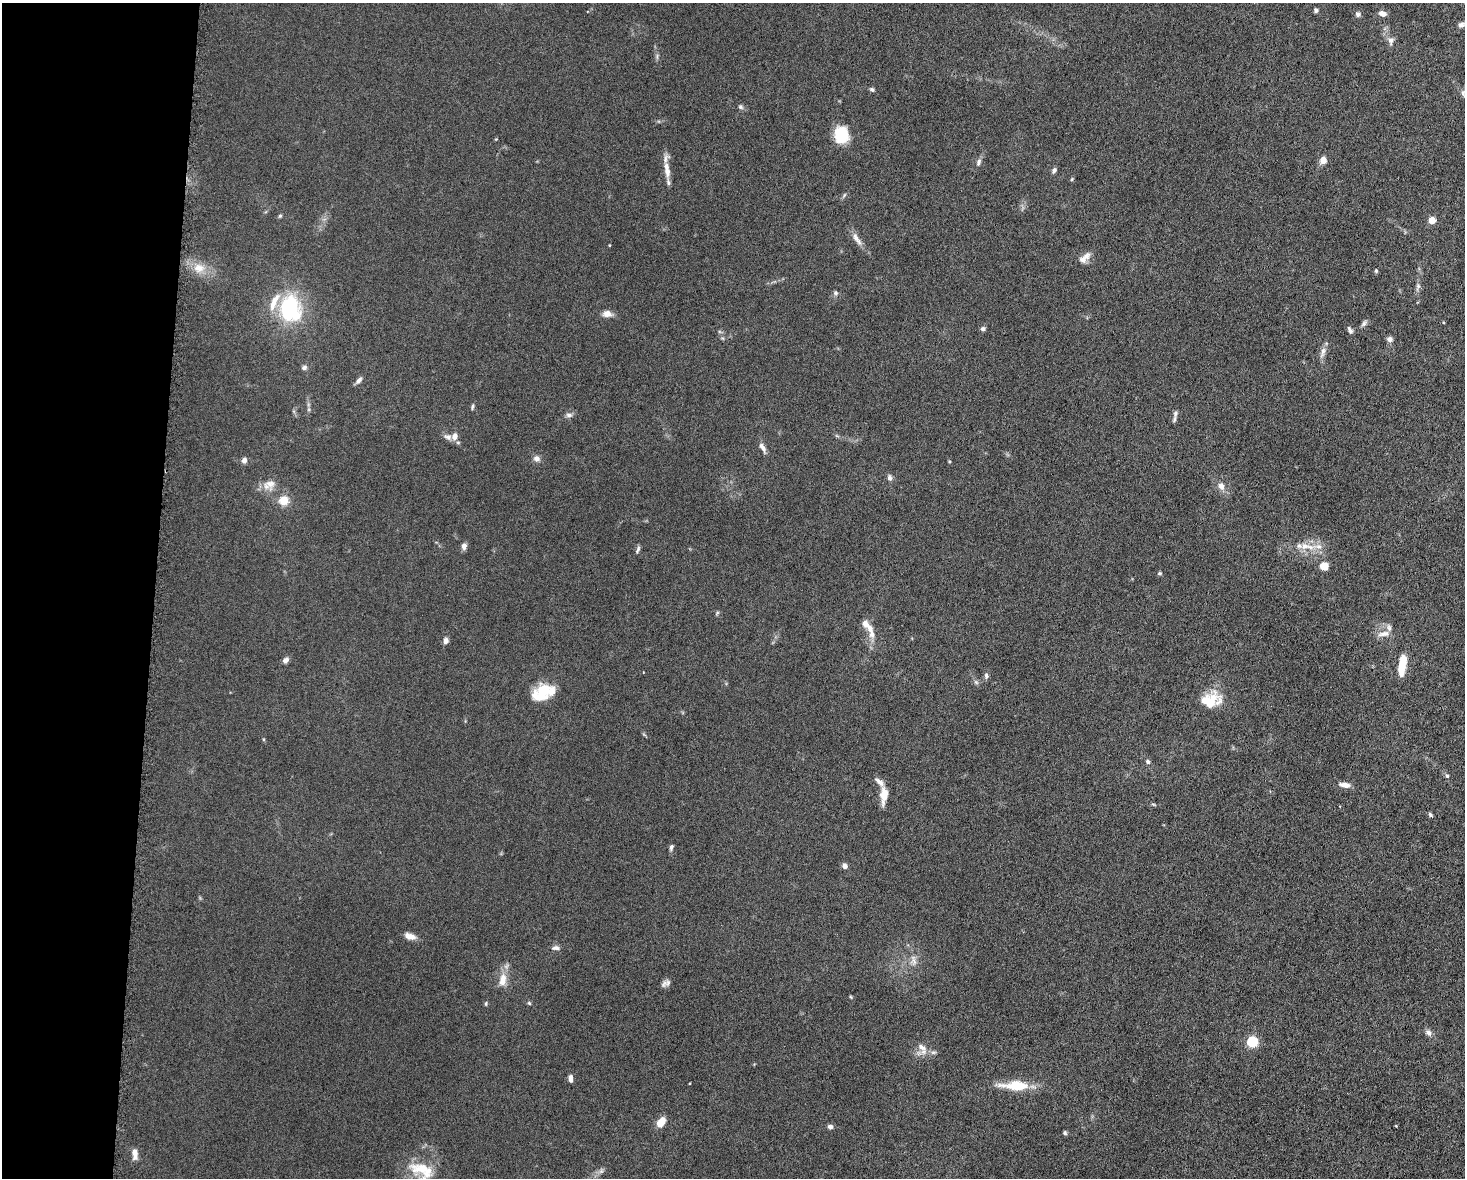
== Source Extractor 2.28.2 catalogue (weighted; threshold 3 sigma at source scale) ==
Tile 4 of 3 x 4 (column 1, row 2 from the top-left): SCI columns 230-1692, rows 2360-3535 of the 4746 x 4720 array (HDU 1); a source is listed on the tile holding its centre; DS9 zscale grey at full resolution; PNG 1467 x 1180 px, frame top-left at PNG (2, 3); no overlay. Shown black and unused: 10% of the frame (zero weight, under 5 of 10 exposures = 2% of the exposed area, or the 3 px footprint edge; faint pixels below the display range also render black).
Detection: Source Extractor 2.28.2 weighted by HDU 2 'WHT'; one run over the whole footprint, this tile lists its part. Background 0.023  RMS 0.0021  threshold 0.00866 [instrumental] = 3 sigma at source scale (4.09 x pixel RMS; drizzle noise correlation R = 1.36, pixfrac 0.8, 0.05/0.05 arcsec/px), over >= 5 px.
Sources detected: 102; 1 inside a brighter object's white glare — not listed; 12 inside a brighter listed object's ellipse — not listed separately; the other 89 listed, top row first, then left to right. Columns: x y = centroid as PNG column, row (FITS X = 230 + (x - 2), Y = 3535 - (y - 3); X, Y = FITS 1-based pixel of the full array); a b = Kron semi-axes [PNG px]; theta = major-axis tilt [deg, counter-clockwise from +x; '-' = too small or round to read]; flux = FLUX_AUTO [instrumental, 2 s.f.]
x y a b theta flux
1316 10 5 5 - 0.46
1382 13 9 6 -15 1.1
1358 14 7 6 - 0.55
1461 25 11 7 12 1
1391 41 11 8 82 0.93
872 89 6 5 - 0.39
1464 93 10 6 -82 0.56
740 107 7 6 - 0.42
841 134 17 12 -84 7.4
496 139 4 4 - 0.15
1323 160 8 8 - 1.3
978 162 9 6 73 0.64
1054 170 7 5 56 0.53
667 172 15 8 -88 1.3
1072 179 6 3 71 0.21
844 195 7 4 53 0.31
280 216 5 4 - 0.27
1432 220 6 6 - 2.1
857 239 21 7 -56 1.5
609 245 4 2 - 0.13
1086 256 13 9 38 1.5
199 268 18 13 -1 2.9
1376 271 5 4 - 0.27
1418 286 8 6 -88 0.51
836 293 7 6 - 0.42
289 308 28 21 77 16
607 314 12 8 -4 1.2
1364 323 11 5 49 0.54
983 329 5 5 - 0.53
1350 330 8 5 -60 0.56
1389 339 6 5 - 0.97
1323 352 17 6 77 1.1
304 367 7 6 - 0.54
359 380 11 5 47 0.68
472 407 8 4 73 0.35
309 409 6 4 72 0.3
1175 413 12 6 72 0.69
569 415 9 7 -6 0.65
454 436 10 8 74 1.3
762 447 14 6 -57 0.96
537 459 9 8 - 0.84
244 460 6 6 - 0.79
890 478 8 6 -76 0.61
270 483 17 17 - 2.4
1221 486 11 8 -60 1.2
284 500 12 11 - 2.6
464 546 7 6 - 0.93
1305 546 14 10 5 2.3
1318 546 18 7 -6 1.8
638 549 11 4 70 0.46
1324 566 5 5 - 6.4
1160 573 6 4 -1 0.3
870 628 12 8 -61 1.4
1384 634 18 7 7 1.4
446 641 7 6 - 0.81
285 660 7 6 - 0.83
1402 665 18 6 81 6.1
986 676 9 5 -83 0.45
976 682 8 4 -45 0.4
542 692 23 16 41 6.2
1210 702 28 18 46 5.2
1148 762 6 5 - 0.44
1447 776 6 5 - 0.32
1345 785 13 6 -9 1.3
884 795 18 7 86 2.8
1153 804 6 3 -18 0.22
1430 815 7 5 -51 0.34
671 847 8 5 73 0.46
845 866 7 6 - 0.75
410 936 13 7 -15 1.6
555 948 10 6 -1 0.71
914 960 17 6 -72 1.1
503 980 20 11 81 2.4
668 983 12 7 61 0.79
851 997 5 3 - 0.19
529 1003 5 4 - 0.26
486 1004 6 4 73 0.24
1429 1033 10 7 -35 0.75
1252 1042 5 5 - 20
922 1049 19 13 -73 2.1
570 1078 8 5 -87 0.8
1015 1085 37 11 -1 5.5
661 1122 11 7 55 2.3
830 1126 6 5 - 0.66
1396 1126 3 2 - 0.13
1065 1133 5 4 - 0.35
135 1154 14 7 -86 1.4
421 1168 34 17 -2 5.6
601 1171 8 6 76 0.52
Isophote crosses this tile's border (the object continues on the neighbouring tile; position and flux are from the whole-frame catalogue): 2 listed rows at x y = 1461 25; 1464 93